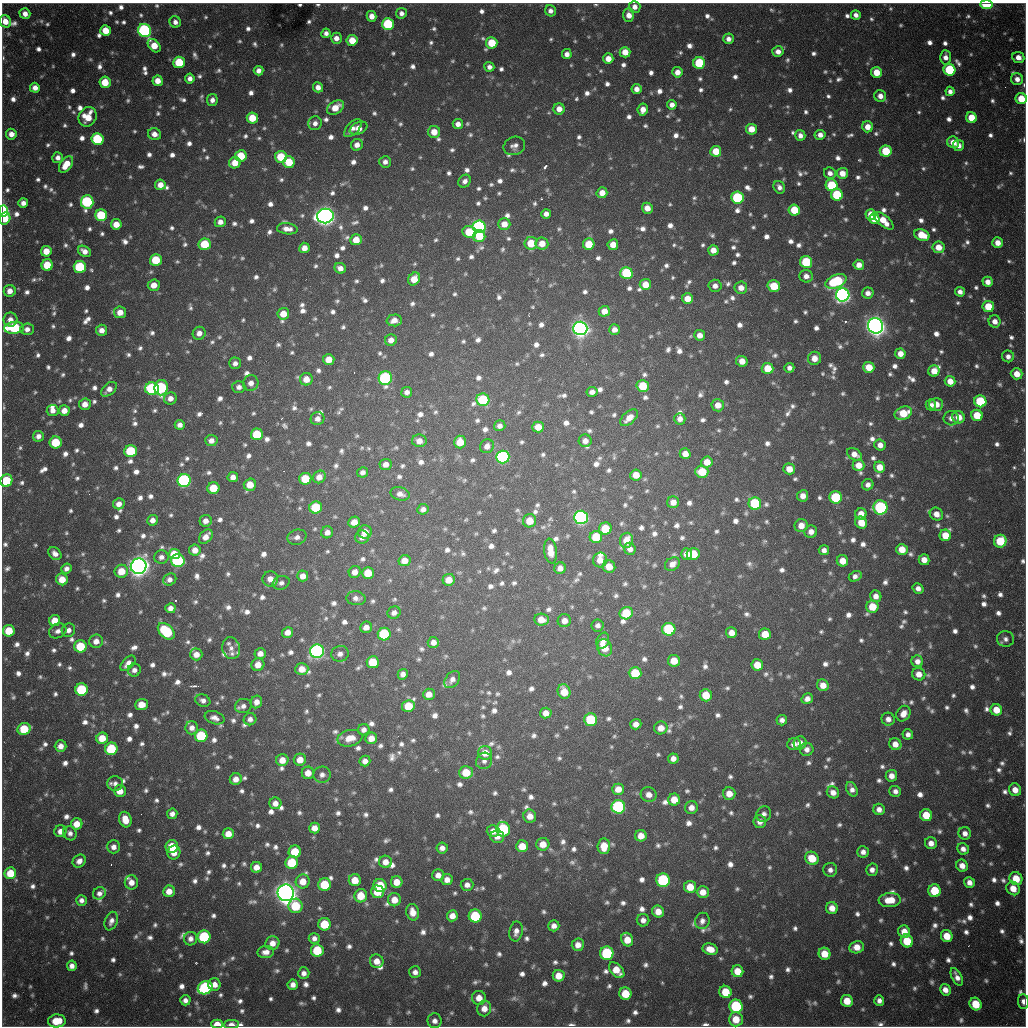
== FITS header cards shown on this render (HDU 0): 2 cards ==
NAXIS1  =                 1024 / length of data axis 1
NAXIS2  =                 1024 / length of data axis 2

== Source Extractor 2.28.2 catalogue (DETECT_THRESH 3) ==
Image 1024 x 1024 px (HDU 0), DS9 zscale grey, 1 PNG px = 1 image px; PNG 1028 x 1028 px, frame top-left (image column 1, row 1024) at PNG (2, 3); each listed source drawn as its Kron ellipse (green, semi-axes under 4 px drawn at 4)
Background 841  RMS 24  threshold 71.7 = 3 sigma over >= 5 px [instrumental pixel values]
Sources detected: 1532; of the 1532, the 500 brightest by FLUX_AUTO listed and drawn (1032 fainter detections omitted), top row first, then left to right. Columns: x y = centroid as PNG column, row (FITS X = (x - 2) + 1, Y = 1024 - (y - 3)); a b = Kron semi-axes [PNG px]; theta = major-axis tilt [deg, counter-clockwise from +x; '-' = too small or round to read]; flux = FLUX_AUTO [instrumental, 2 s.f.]
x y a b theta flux
987 4 6 4 -1 7.5e+04
635 7 6 5 - 1.2e+04
550 11 5 5 - 8.6e+03
401 13 5 5 - 8.0e+03
25 14 5 5 - 1.2e+04
629 15 7 5 -90 1.6e+04
856 15 5 4 - 8.8e+03
372 16 5 5 - 1.4e+04
5 21 6 5 - 2.1e+04
175 22 6 5 - 8.1e+03
388 24 6 6 - 1.2e+05
105 30 5 5 - 3.2e+04
145 30 7 6 - 3.4e+05
326 33 4 4 - 7.9e+03
336 38 5 5 - 1.1e+04
728 39 5 5 - 9.5e+03
352 40 5 5 - 3.3e+04
492 43 6 5 - 5.8e+04
154 46 8 5 -49 3.2e+04
625 52 5 5 - 2.3e+04
778 52 5 5 - 1.2e+04
567 54 5 5 - 1.0e+04
945 57 7 5 -88 1.1e+04
1018 57 6 5 - 1.4e+04
608 59 5 5 - 1.8e+04
179 62 6 5 - 7.1e+04
699 63 6 6 - 9.8e+04
489 67 5 5 - 7.9e+03
949 70 6 6 - 1.2e+05
259 71 5 5 - 1.0e+04
677 72 5 5 - 1.3e+04
876 72 5 5 - 3.1e+04
190 78 5 4 - 9.4e+03
1017 79 6 6 - 1.1e+04
158 81 5 5 - 1.9e+04
105 82 5 5 - 3.8e+04
318 87 5 5 - 1.2e+04
35 88 5 5 - 1.2e+04
636 89 5 5 - 1.1e+04
950 91 5 4 - 8.1e+03
880 96 6 5 - 1.2e+04
1021 99 6 5 - 3.6e+04
212 100 6 5 - 9.1e+03
672 105 5 4 - 1.0e+04
335 108 9 6 34 2.8e+04
559 109 5 5 - 1.5e+04
643 110 6 5 - 1.6e+04
88 117 10 8 60 3.7e+04
252 118 5 5 - 4.2e+04
971 118 5 5 - 3.7e+04
315 123 7 6 - 9.4e+03
458 124 5 5 - 1.0e+04
867 127 5 5 - 1.8e+04
353 128 11 6 47 1.0e+04
359 128 9 6 25 2.0e+04
751 129 5 5 - 2.6e+04
434 132 6 6 - 2.3e+04
11 134 5 5 - 1.4e+04
154 134 6 6 - 1.3e+04
800 135 5 5 - 9.4e+03
820 135 5 5 - 1.1e+04
97 139 6 6 - 1.2e+05
953 142 6 5 - 2.0e+04
357 145 6 5 - 1.4e+04
958 145 6 5 - 1.2e+04
514 146 11 9 20 1.0e+04
716 151 5 5 - 3.4e+04
886 151 6 5 - 6.2e+04
241 156 6 5 - 5.3e+04
281 157 6 6 - 5.9e+04
58 158 5 5 - 9.0e+03
289 162 6 6 - 5.0e+04
385 162 6 5 - 8.1e+03
235 163 6 5 - 2.4e+04
66 165 9 5 53 3.1e+04
830 173 6 5 - 9.3e+03
842 173 5 5 - 1.8e+04
465 181 7 5 52 8.2e+03
160 185 5 5 - 1.7e+04
832 185 6 6 - 8.8e+04
779 187 6 5 - 7.9e+03
602 193 5 5 - 1.8e+04
837 195 6 6 - 1.0e+05
737 198 6 6 - 1.5e+05
87 202 7 6 - 2.1e+05
23 203 5 5 - 1.0e+04
647 208 5 5 - 1.6e+04
794 210 6 5 - 4.6e+04
3 211 6 4 -90 1.9e+05
546 214 5 5 - 9.3e+03
871 214 5 5 - 2.7e+04
101 215 6 6 - 9.7e+04
325 216 8 7 - 1.5e+06
5 218 6 5 - 3.9e+04
874 219 5 5 - 2.7e+04
883 221 12 5 -39 3.0e+04
220 222 5 5 - 1.1e+04
116 224 5 5 - 2.2e+04
504 224 6 6 - 2.1e+04
479 227 6 6 - 3.7e+05
287 229 10 5 -5 1.3e+04
469 232 7 6 - 5.2e+04
922 235 8 5 -23 4.3e+04
479 236 6 6 - 5.1e+04
356 240 6 5 - 2.6e+04
531 243 6 6 - 4.6e+04
542 243 6 6 - 2.2e+04
998 243 5 5 - 1.7e+04
205 244 6 6 - 6.0e+04
589 244 6 5 - 4.4e+04
613 245 5 5 - 2.0e+04
938 247 6 6 - 2.3e+04
304 248 5 5 - 1.4e+04
713 250 5 5 - 1.6e+04
46 251 5 5 - 2.5e+04
84 251 7 5 -32 1.2e+04
156 260 6 5 - 6.3e+04
806 262 6 6 - 9.9e+04
47 265 6 5 - 5.0e+04
859 265 5 5 - 1.5e+04
80 267 6 6 - 1.1e+05
340 268 6 5 - 1.1e+04
626 273 6 6 - 1.3e+05
806 276 6 6 - 1.0e+04
414 279 7 5 54 3.1e+04
836 281 11 6 24 1.5e+05
988 282 5 5 - 1.2e+04
645 284 5 5 - 2.4e+04
154 285 6 5 - 1.9e+04
715 286 6 6 - 9.7e+03
774 286 6 5 - 4.8e+04
741 288 6 6 - 1.5e+04
10 291 6 6 - 1.4e+04
960 292 5 4 - 8.7e+03
868 293 6 5 - 1.0e+04
843 295 7 6 - 8.3e+05
687 299 5 5 - 2.1e+04
988 307 6 5 - 4.6e+04
604 311 5 5 - 1.8e+04
120 312 6 6 - 1.9e+04
283 314 6 5 - 2.6e+04
10 320 7 7 - 1.2e+04
394 320 7 6 - 1.4e+04
995 321 6 6 - 1.3e+04
875 326 8 7 - 1.6e+06
14 328 10 6 5 1.6e+05
580 328 7 7 - 1.1e+06
27 329 7 5 4 1.0e+04
102 330 5 5 - 1.2e+04
614 330 5 5 - 1.1e+04
199 333 6 6 - 1.2e+04
700 335 5 5 - 1.4e+04
391 340 6 5 - 1.3e+04
900 354 5 5 - 1.6e+04
1008 356 6 6 - 8.6e+03
814 358 6 6 - 1.7e+04
329 360 6 5 - 2.5e+04
742 361 6 5 - 1.8e+04
235 363 6 6 - 8.5e+03
869 367 5 5 - 2.9e+04
768 368 6 5 - 3.9e+04
789 368 5 5 - 8.0e+03
934 371 5 5 - 2.2e+04
1017 374 6 5 - 2.0e+04
385 378 7 6 - 2.8e+05
306 379 6 6 - 2.0e+04
950 381 5 5 - 1.9e+04
251 383 8 7 - 1.2e+04
643 386 6 6 - 5.4e+04
239 387 6 6 - 8.4e+03
161 388 8 6 83 2.1e+05
109 389 9 5 42 1.3e+04
152 389 7 6 - 2.1e+05
407 392 5 5 - 8.2e+03
592 392 5 5 - 9.0e+03
170 398 6 6 - 1.2e+04
483 400 6 6 - 1.1e+05
980 401 6 6 - 9.8e+04
85 404 6 5 - 1.4e+04
936 404 7 6 - 1.8e+04
718 405 6 6 - 1.7e+04
931 405 5 5 - 8.6e+03
53 410 6 5 - 1.0e+04
64 410 5 5 - 1.5e+04
903 413 9 6 23 5.0e+04
977 415 6 5 - 4.4e+04
959 417 6 6 - 2.2e+04
629 418 10 6 42 1.7e+04
951 418 7 7 - 1.1e+04
318 419 7 6 - 1.0e+04
680 419 6 5 - 1.1e+04
180 425 5 5 - 9.4e+03
500 426 6 5 - 8.3e+03
538 427 6 5 - 2.4e+04
257 434 6 6 - 7.0e+04
38 436 5 5 - 9.2e+03
211 441 6 5 - 1.1e+04
419 441 7 6 - 1.5e+04
585 441 6 6 - 1.1e+04
56 442 6 6 - 6.0e+04
460 442 6 6 - 3.3e+04
880 445 5 5 - 1.2e+04
487 446 7 6 - 1.1e+04
131 451 6 6 - 9.5e+04
685 454 5 5 - 1.6e+04
855 454 8 5 -30 1.5e+04
503 457 7 6 - 3.2e+05
707 462 5 5 - 2.1e+04
386 464 6 5 - 1.1e+04
859 465 6 6 - 2.0e+04
879 467 5 5 - 2.2e+04
789 469 6 5 - 2.2e+04
363 472 5 5 - 8.2e+03
702 472 6 6 - 4.9e+04
636 475 6 5 - 2.3e+04
233 477 5 5 - 1.0e+04
319 477 7 6 - 1.5e+04
305 479 6 6 - 5.7e+04
184 480 6 6 - 3.2e+05
6 481 6 6 - 7.5e+04
250 485 6 6 - 2.9e+04
868 485 6 5 - 8.3e+03
213 488 6 6 - 4.6e+04
400 494 10 6 -16 1.1e+04
803 496 5 5 - 1.3e+04
836 497 6 6 - 1.0e+05
673 502 6 6 - 1.5e+04
119 504 6 5 - 1.2e+04
755 504 6 6 - 1.3e+05
316 507 6 6 - 9.6e+04
880 507 7 7 - 2.4e+05
423 509 5 5 - 9.0e+03
861 514 5 5 - 2.0e+04
936 514 7 6 - 1.5e+04
581 517 7 6 - 5.6e+05
153 520 5 5 - 9.8e+03
206 521 6 6 - 1.1e+04
529 521 7 6 - 2.9e+04
354 522 6 5 - 1.7e+04
861 523 6 5 - 2.6e+04
801 526 7 6 - 1.8e+04
605 529 6 6 - 5.2e+04
327 532 6 6 - 1.0e+04
365 532 7 6 - 1.8e+04
811 532 6 6 - 1.3e+04
945 535 6 5 - 3.1e+04
206 537 8 5 48 1.5e+04
297 537 10 7 16 8.8e+03
362 537 7 6 - 1.0e+04
596 537 6 6 - 6.6e+04
626 540 7 6 - 2.4e+04
1000 541 6 6 - 6.7e+04
630 549 6 5 - 9.6e+03
902 549 6 5 - 2.5e+04
195 550 5 5 - 1.5e+04
824 550 5 5 - 8.6e+03
550 551 12 6 -83 2.5e+04
55 554 7 5 -42 9.2e+03
174 554 6 5 - 3.6e+04
686 554 5 5 - 1.4e+04
693 554 6 6 - 4.2e+04
161 557 7 7 - 8.3e+03
600 560 7 7 - 1.8e+04
924 560 5 5 - 1.5e+04
178 561 7 6 - 2.4e+05
404 561 6 5 - 2.0e+04
842 561 6 5 - 2.2e+04
672 564 8 6 34 1.2e+04
139 566 8 7 - 1.7e+06
609 567 6 6 - 2.1e+04
560 568 6 5 - 1.2e+04
67 569 5 5 - 8.3e+03
121 571 7 6 - 3.0e+04
355 572 6 5 - 1.3e+04
368 573 6 6 - 3.6e+04
303 576 5 5 - 1.2e+04
855 576 7 5 30 8.0e+03
62 579 6 5 - 2.8e+04
170 579 7 5 27 8.9e+03
270 579 8 7 - 1.4e+04
449 580 6 6 - 2.1e+04
281 583 8 6 20 7.9e+03
918 588 5 5 - 8.9e+03
876 596 6 5 - 1.2e+04
356 598 9 7 -5 8.0e+03
872 607 6 6 - 3.7e+04
170 608 5 5 - 9.9e+03
394 613 7 6 - 9.2e+03
626 613 7 6 - 5.7e+04
541 620 7 6 - 2.1e+04
55 621 5 5 - 2.9e+04
564 621 7 6 - 1.3e+04
598 625 6 6 - 8.0e+03
366 627 6 5 - 1.2e+04
669 629 6 6 - 1.3e+05
68 630 7 6 - 9.4e+03
9 631 6 5 - 4.5e+04
58 631 9 7 24 9.3e+03
166 631 10 6 -43 1.3e+05
288 632 6 5 - 1.3e+04
731 633 5 5 - 1.4e+04
384 634 6 6 - 1.3e+05
765 634 6 6 - 3.2e+04
1006 639 8 8 - 8.0e+03
96 641 7 6 - 1.3e+04
603 641 8 6 67 1.4e+04
433 642 5 5 - 9.9e+03
80 646 6 6 - 6.5e+04
231 648 11 9 -72 1.0e+04
605 648 9 7 -63 3.2e+04
317 651 7 6 - 5.8e+05
260 653 5 5 - 1.2e+04
196 654 6 6 - 1.4e+04
340 654 9 8 - 9.6e+03
674 661 6 6 - 2.9e+04
917 661 6 5 - 1.1e+04
373 662 6 6 - 6.4e+04
128 663 9 5 47 1.2e+04
258 665 6 6 - 1.7e+04
757 665 6 5 - 3.1e+04
302 669 6 6 - 1.9e+04
134 670 6 6 - 8.7e+03
635 673 6 6 - 7.2e+04
403 674 5 5 - 8.4e+03
919 674 6 6 - 1.5e+04
452 679 9 6 54 9.3e+03
823 685 6 5 - 1.9e+04
82 690 6 6 - 1.2e+05
564 692 7 6 - 3.2e+04
429 694 6 5 - 1.6e+04
706 695 6 6 - 4.0e+04
807 699 6 5 - 1.1e+04
203 700 7 6 - 8.0e+03
256 702 6 5 - 1.2e+04
141 704 6 5 - 2.2e+04
243 706 8 7 - 8.7e+03
408 706 6 6 - 4.1e+04
996 710 6 5 - 2.7e+04
546 713 6 5 - 1.4e+04
903 714 8 6 56 1.6e+04
215 718 10 6 -18 1.0e+04
250 719 6 6 - 8.3e+03
591 719 6 6 - 9.5e+04
888 719 6 6 - 1.0e+04
782 720 5 5 - 8.1e+03
636 724 5 5 - 1.1e+04
192 728 6 6 - 1.1e+04
661 728 6 6 - 1.8e+04
24 729 7 6 - 6.8e+04
364 730 6 5 - 8.4e+03
908 734 5 5 - 8.3e+03
201 736 6 6 - 1.0e+05
102 738 6 5 - 3.0e+04
350 738 13 8 12 2.3e+04
371 738 6 5 - 1.6e+04
800 743 6 6 - 1.3e+04
794 744 6 6 - 1.2e+04
895 744 6 5 - 1.5e+04
61 746 6 5 - 1.4e+04
111 749 6 6 - 9.3e+04
807 749 7 6 - 9.6e+03
485 753 7 6 - 2.4e+04
673 758 5 5 - 1.1e+04
282 760 6 6 - 1.9e+04
300 760 6 6 - 2.1e+04
365 761 5 5 - 1.0e+04
484 761 8 7 - 7.9e+03
466 772 7 6 - 4.0e+04
308 773 6 6 - 1.8e+04
322 775 9 8 - 8.9e+03
891 776 6 5 - 1.3e+04
236 779 6 5 - 1.3e+04
115 783 8 7 - 8.1e+03
618 789 6 5 - 1.9e+04
852 789 7 5 -65 9.0e+03
1015 790 6 6 - 1.7e+04
120 791 6 6 - 2.1e+04
895 791 6 5 - 8.3e+03
833 792 6 5 - 1.2e+04
729 794 6 6 - 2.0e+04
649 795 8 7 - 1.4e+04
674 800 6 6 - 2.6e+04
275 803 6 6 - 1.3e+04
618 807 7 6 - 2.8e+05
691 807 6 6 - 1.3e+04
879 809 6 5 - 1.0e+04
172 814 5 5 - 9.1e+03
764 814 8 7 - 7.9e+03
926 815 6 6 - 4.0e+04
530 816 6 6 - 1.6e+04
125 819 8 6 -73 2.6e+04
760 822 6 6 - 1.1e+04
77 824 6 5 - 2.4e+04
314 828 5 5 - 1.5e+04
503 829 7 7 - 1.6e+05
60 831 6 6 - 1.2e+04
493 831 6 6 - 1.3e+04
70 833 7 6 - 8.1e+03
965 833 6 6 - 9.6e+03
228 834 6 5 - 2.1e+04
641 836 6 5 - 2.0e+04
497 837 7 6 - 1.1e+04
931 843 6 6 - 1.3e+04
543 844 6 6 - 2.1e+04
522 846 6 6 - 2.9e+04
604 846 8 6 88 3.0e+04
114 847 6 6 - 1.1e+04
172 847 6 6 - 5.5e+04
442 848 6 5 - 9.2e+03
963 849 6 5 - 9.2e+03
295 852 6 6 - 5.5e+04
863 852 6 5 - 8.8e+03
174 853 7 6 - 1.8e+04
812 858 7 6 - 4.0e+04
79 861 7 6 - 1.1e+04
385 862 6 6 - 1.4e+04
292 863 6 6 - 8.2e+04
962 866 6 5 - 1.4e+04
256 867 5 5 - 1.6e+04
830 870 7 7 - 8.5e+03
872 870 6 6 - 9.2e+03
10 873 6 6 - 4.3e+04
438 875 6 6 - 1.1e+04
1016 879 7 6 - 3.6e+04
355 880 6 6 - 2.7e+04
447 880 5 5 - 1.3e+04
663 880 7 6 - 1.9e+05
303 881 7 7 - 2.2e+04
131 882 7 6 - 1.5e+04
397 882 6 6 - 2.2e+04
969 882 6 5 - 1.1e+04
325 885 6 6 - 6.5e+04
380 885 7 6 - 6.6e+04
467 885 6 6 - 9.7e+03
690 887 6 6 - 3.1e+04
1013 888 7 6 - 2.2e+04
169 891 6 6 - 1.8e+04
934 891 6 6 - 5.8e+04
377 892 6 6 - 3.2e+04
703 892 6 6 - 1.8e+04
99 893 7 5 40 8.7e+03
286 893 8 8 - 2.1e+06
361 896 7 6 - 3.6e+04
81 900 5 5 - 7.9e+03
394 900 6 6 - 2.1e+04
890 900 11 7 4 3.3e+04
295 906 7 7 - 6.6e+04
832 908 6 5 - 1.7e+04
413 912 8 6 -77 1.8e+04
658 912 6 5 - 1.9e+04
452 916 5 5 - 1.5e+04
475 916 6 6 - 1.1e+05
643 920 6 6 - 8.9e+03
111 921 10 6 68 9.3e+03
702 921 8 7 - 8.8e+03
324 924 6 6 - 6.0e+04
554 926 6 5 - 1.0e+04
516 931 10 6 79 1.1e+04
904 932 6 5 - 2.1e+04
947 936 6 6 - 3.0e+04
204 937 6 6 - 1.6e+05
314 938 5 5 - 8.0e+03
191 939 7 6 - 9.7e+03
627 940 7 5 -65 2.6e+04
907 941 6 6 - 6.0e+04
272 943 7 6 - 1.5e+04
578 945 6 6 - 1.4e+04
857 947 7 6 - 2.0e+04
710 949 8 5 -19 2.0e+04
317 950 6 6 - 7.5e+04
266 952 8 6 6 1.2e+04
607 953 7 6 - 1.5e+05
825 954 6 6 - 2.9e+04
377 961 7 6 - 1.6e+04
72 966 5 5 - 1.0e+04
617 970 9 6 -47 3.0e+04
737 971 6 5 - 2.8e+04
415 972 6 5 - 8.0e+03
304 973 6 5 - 8.8e+03
559 976 6 6 - 2.5e+04
957 977 9 5 -63 1.1e+04
214 984 6 6 - 1.3e+04
293 985 5 5 - 1.0e+04
205 988 7 6 - 2.4e+05
945 990 6 5 - 1.3e+04
725 992 6 6 - 4.4e+04
625 994 6 6 - 4.4e+04
479 998 7 7 - 1.9e+04
185 1000 5 5 - 8.6e+03
847 1001 6 6 - 3.0e+04
879 1001 5 5 - 8.5e+03
1023 1001 7 5 -86 9.4e+03
976 1004 6 5 - 4.9e+04
736 1006 7 6 - 1.8e+05
484 1008 8 7 - 1.6e+04
736 1019 7 7 - 3.1e+04
57 1021 9 6 5 4.4e+04
435 1021 7 7 - 1.0e+04
217 1024 6 4 -2 2.2e+04
231 1024 7 4 2 1.1e+04
At the frame edge (FLAGS 8, measured only in part): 7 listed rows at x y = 987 4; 1021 99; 3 211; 6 481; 1023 1001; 217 1024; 231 1024
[1032 fainter detections neither listed nor drawn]

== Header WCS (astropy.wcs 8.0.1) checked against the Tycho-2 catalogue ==
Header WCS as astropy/WCSLIB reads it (CRVAL/CRPIX/CD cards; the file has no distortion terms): RA---TAN/DEC--TAN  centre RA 19:04:12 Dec -20:34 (286.05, -20.56 deg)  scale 1.18 arcsec/px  FOV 20.1' x 20.1'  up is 0 deg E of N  parity flipped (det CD > 0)
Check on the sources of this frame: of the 60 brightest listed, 17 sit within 1.9 arcsec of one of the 22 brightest Tycho-2 stars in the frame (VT <= 11.99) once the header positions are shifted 0.14 arcsec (0.03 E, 0.14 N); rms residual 0.62 arcsec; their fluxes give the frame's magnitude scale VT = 25.16 - 2.5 log10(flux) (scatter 0.22 mag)
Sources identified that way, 17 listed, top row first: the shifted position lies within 1.9 arcsec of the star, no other Tycho-2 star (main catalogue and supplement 1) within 3.8 arcsec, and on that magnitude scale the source's flux lands within +1.5 / -3 mag of the star's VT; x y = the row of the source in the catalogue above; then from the Tycho-2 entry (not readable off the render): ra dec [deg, ICRS J2000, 3 dp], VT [Tycho-2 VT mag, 2 dp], TYC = Tycho-2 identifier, HIP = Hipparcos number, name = IAU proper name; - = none
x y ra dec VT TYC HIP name
145 30 285.922 -20.401 11.84 6290-1553-1 - -
97 139 285.906 -20.437 11.70 6290-1190-1 - -
87 202 285.902 -20.457 11.63 6290-1914-1 - -
3 211 285.872 -20.460 10.93 6290-2349-1 - -
479 227 286.039 -20.466 11.64 6291-2563-1 - -
843 295 286.166 -20.490 11.06 6291-1861-1 - -
875 326 286.177 -20.500 9.72 6291-280-1 - -
580 328 286.074 -20.500 10.56 6291-2482-1 - -
385 378 286.006 -20.516 11.38 6291-2555-1 - -
184 480 285.935 -20.549 11.40 6290-1670-1 - -
581 517 286.074 -20.562 10.72 6291-940-1 - -
139 566 285.919 -20.577 9.38 6290-1734-1 - -
317 651 285.981 -20.605 11.19 6290-1602-1 - -
618 807 286.086 -20.657 11.94 6295-2470-1 - -
663 880 286.102 -20.681 11.90 6295-452-1 - -
286 893 285.970 -20.684 9.47 6294-85-1 - -
607 953 286.082 -20.705 11.99 6295-205-1 - -